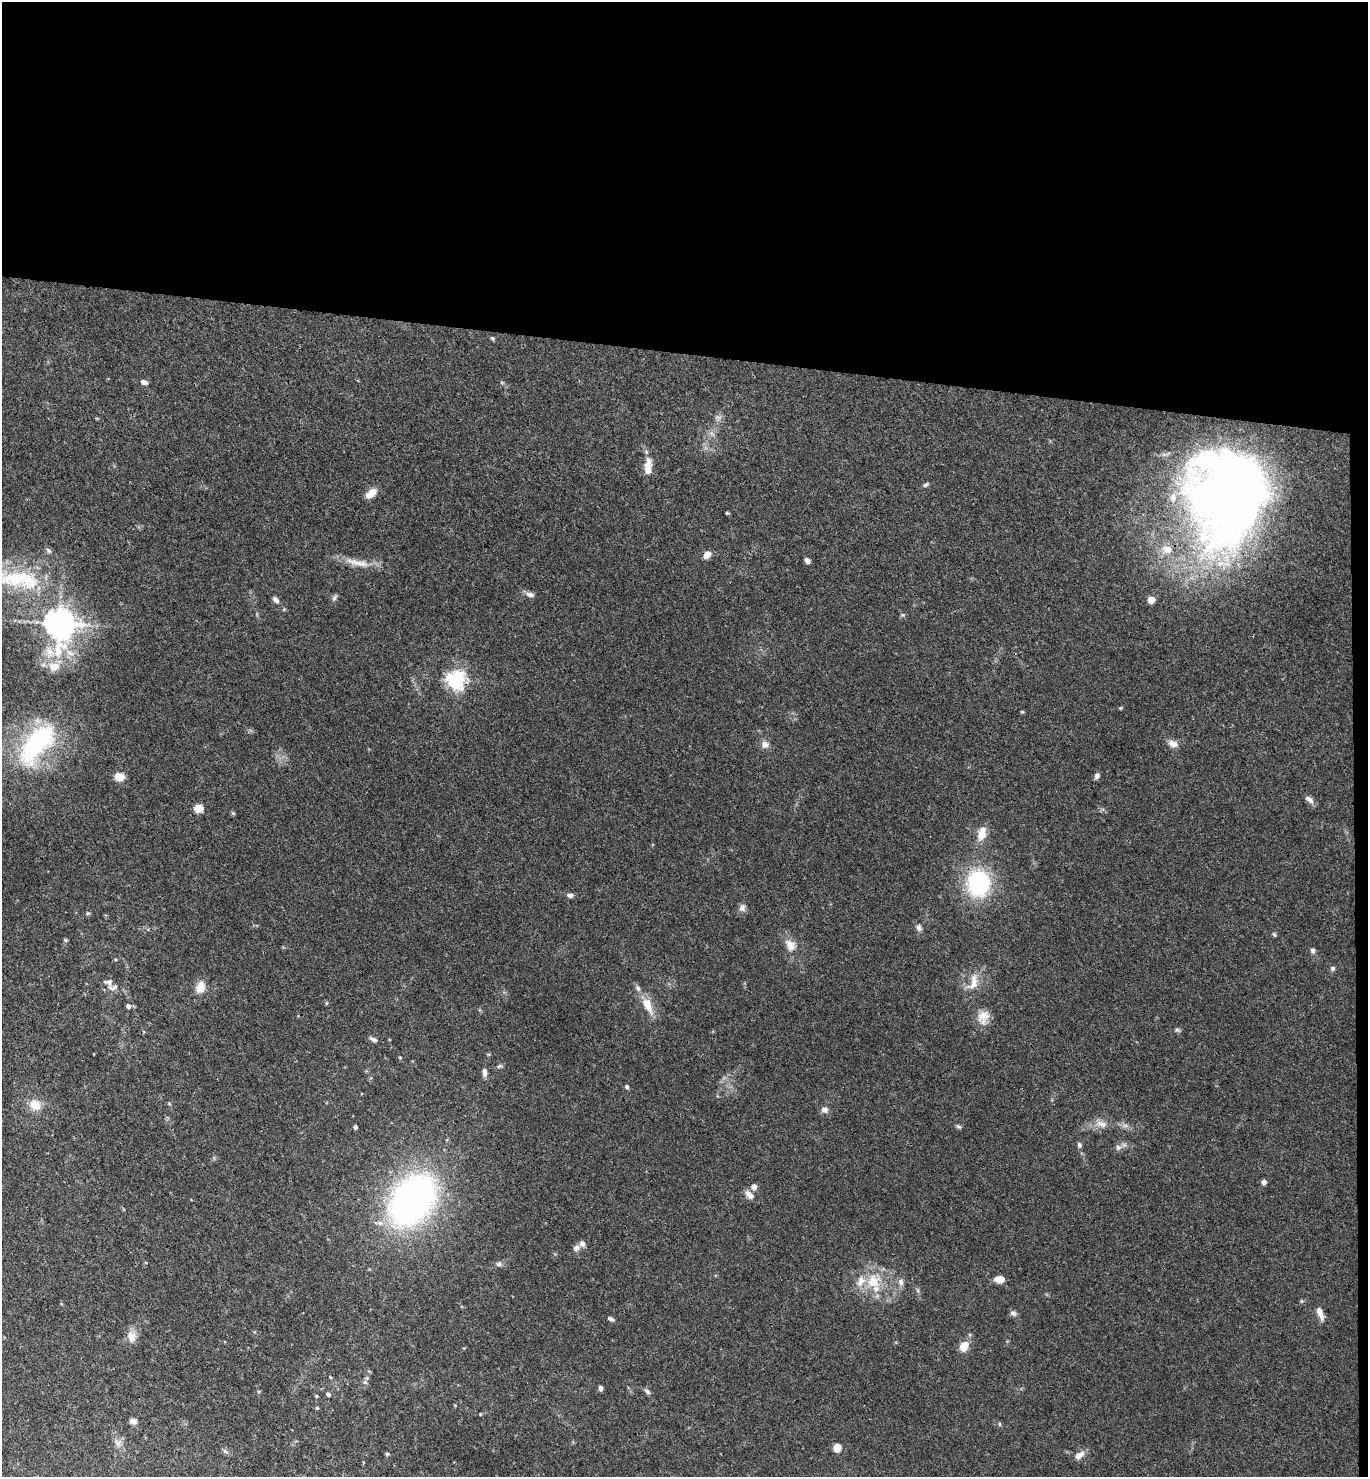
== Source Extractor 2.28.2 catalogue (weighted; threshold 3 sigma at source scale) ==
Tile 3 of 3 x 3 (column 3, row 1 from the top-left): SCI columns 2892-4257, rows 2961-4435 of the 4515 x 4442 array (HDU 1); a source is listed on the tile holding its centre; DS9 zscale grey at full resolution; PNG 1370 x 1479 px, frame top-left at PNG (2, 2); no overlay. Shown black and unused: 25% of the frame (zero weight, under 3 of 4 exposures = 6% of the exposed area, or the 3 px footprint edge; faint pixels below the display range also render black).
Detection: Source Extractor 2.28.2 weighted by HDU 2 'WHT'; one run over the whole footprint, this tile lists its part. Background 0.039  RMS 0.003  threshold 0.0133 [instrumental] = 3 sigma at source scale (4.5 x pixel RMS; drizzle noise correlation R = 1.50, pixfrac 1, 0.05/0.05 arcsec/px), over >= 5 px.
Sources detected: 105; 1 inside a brighter object's white glare — not listed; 10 inside a brighter listed object's ellipse — not listed separately; the other 94 listed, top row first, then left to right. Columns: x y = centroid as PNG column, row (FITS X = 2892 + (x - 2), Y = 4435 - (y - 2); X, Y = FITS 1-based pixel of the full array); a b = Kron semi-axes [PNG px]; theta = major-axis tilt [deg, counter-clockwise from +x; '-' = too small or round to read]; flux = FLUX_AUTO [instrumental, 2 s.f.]
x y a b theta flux
492 338 6 5 - 0.42
144 382 9 5 -24 1.1
719 418 9 8 - 1.2
647 465 19 10 77 3.4
926 485 8 5 31 0.59
1234 485 117 78 74 270
371 493 14 8 40 3.1
727 513 4 4 - 0.29
49 551 9 5 -45 0.69
707 555 9 7 36 1.9
807 561 8 5 -58 0.88
359 563 39 9 -12 4.8
18 579 72 24 -6 26
530 594 11 6 -13 1.4
334 597 10 5 63 0.76
1151 599 5 5 - 4.5
276 600 8 6 -45 1.1
902 615 6 5 - 0.45
59 623 10 9 - 510
50 652 17 13 -67 5.2
456 680 7 7 - 140
1022 712 5 3 - 0.3
36 744 52 24 51 43
1173 744 13 9 -18 2
765 745 9 9 - 1.8
1097 776 8 6 64 1
119 777 6 5 - 9
1309 799 13 6 -40 1.4
199 808 6 5 - 8.9
233 813 6 4 -44 0.39
981 835 14 12 74 3.5
978 883 25 22 -83 31
570 895 8 6 -14 0.98
742 908 11 8 88 1.3
88 913 5 5 - 0.46
919 928 9 7 -69 1
1274 934 7 4 -53 0.42
65 940 6 4 -27 0.42
790 945 17 12 -57 3.4
1313 950 7 6 - 0.79
1333 968 6 6 - 0.72
105 982 7 5 -12 0.5
973 982 27 12 74 4.6
113 987 16 6 12 1.7
200 987 16 11 71 3.4
647 1005 21 10 -64 5.1
128 1006 6 6 - 0.83
983 1017 18 14 66 3.6
1177 1030 8 4 -26 0.53
374 1039 10 5 -21 0.93
400 1057 4 4 - 0.25
499 1066 7 5 21 0.59
484 1072 11 6 -87 1.2
627 1087 6 5 - 0.5
169 1103 6 4 -20 0.31
35 1105 10 8 -36 5.8
824 1110 9 7 -18 1.3
1102 1124 17 9 -15 2.6
1125 1126 9 4 -8 0.96
355 1127 4 4 - 0.6
959 1127 8 5 -34 0.56
1079 1145 7 5 -75 0.7
1118 1147 8 7 - 1.1
1264 1182 5 5 - 1.1
754 1187 7 7 - 1.3
749 1195 13 8 -45 2
412 1200 41 28 54 140
380 1223 9 6 -10 1.3
576 1248 10 8 24 1.2
499 1264 8 6 13 0.85
1000 1279 9 6 -5 3.4
873 1281 21 21 - 9.5
901 1282 10 7 -86 1.3
1302 1301 5 5 - 0.38
1320 1312 15 6 -70 2.4
1013 1313 9 7 -32 0.92
611 1319 8 4 -21 0.71
131 1337 17 12 -90 2.9
964 1346 9 7 60 4.8
365 1382 7 5 -44 0.69
600 1388 6 4 -90 0.89
647 1391 9 6 -40 0.81
328 1394 5 4 - 0.7
316 1396 4 4 - 0.32
455 1405 5 3 - 0.25
317 1408 5 4 - 0.31
480 1414 4 3 - 0.21
133 1421 8 6 -8 1.3
999 1424 6 4 -89 0.35
118 1443 10 7 -66 1.5
837 1448 6 6 - 4.4
225 1451 9 5 -30 0.73
387 1454 5 4 - 0.42
1079 1455 14 7 34 2
Overlapping masked pixels (flux is a lower limit): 2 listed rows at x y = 1234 485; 456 680
Isophote crosses this tile's border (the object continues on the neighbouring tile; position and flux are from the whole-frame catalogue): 1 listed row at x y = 18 579